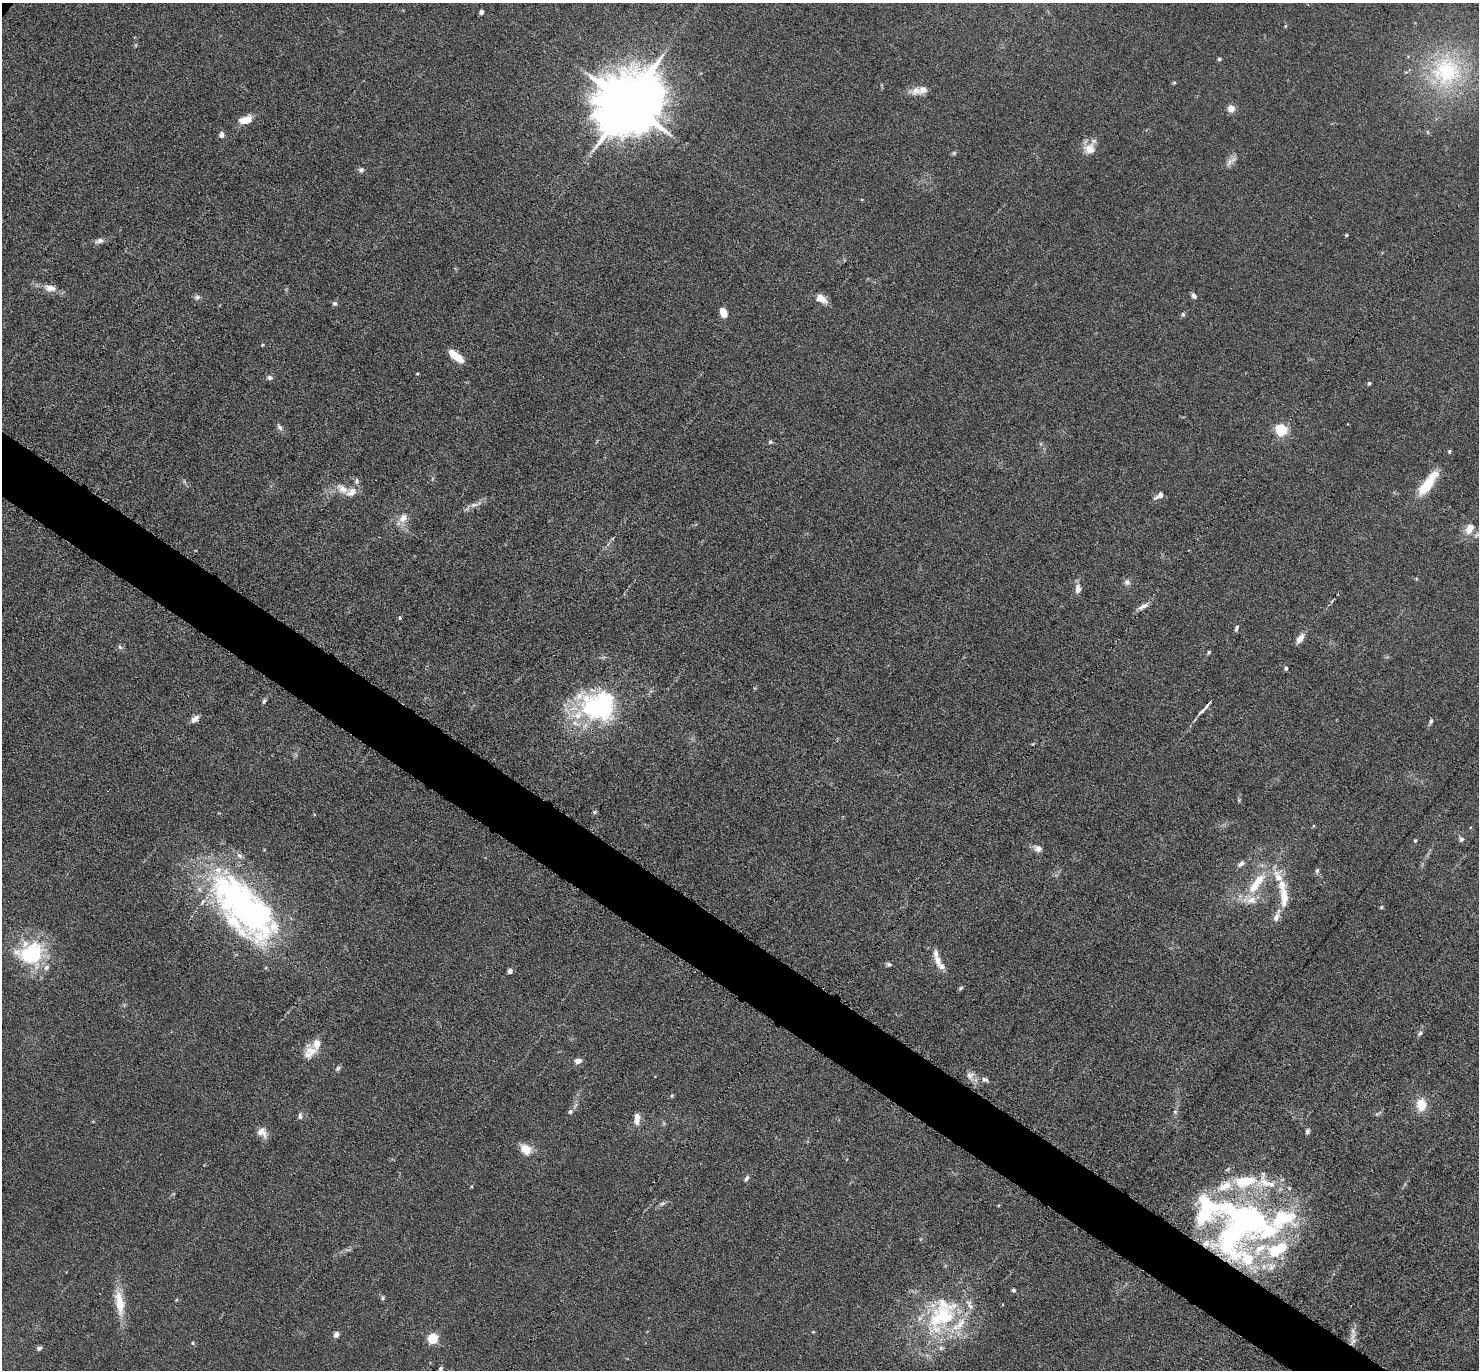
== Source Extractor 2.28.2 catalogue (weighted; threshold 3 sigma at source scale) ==
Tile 6 of 4 x 4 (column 2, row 2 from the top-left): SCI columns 1521-2997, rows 3183-4550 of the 6080 x 6070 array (HDU 1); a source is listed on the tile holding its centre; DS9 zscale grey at full resolution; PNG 1481 x 1372 px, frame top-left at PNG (2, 3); no overlay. Shown black and unused: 4% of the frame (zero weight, under 3 of 6 exposures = <1% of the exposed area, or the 3 px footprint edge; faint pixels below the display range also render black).
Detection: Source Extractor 2.28.2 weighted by HDU 2 'WHT'; one run over the whole footprint, this tile lists its part. Background 0.034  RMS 0.0039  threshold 0.0158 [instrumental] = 3 sigma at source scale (4.09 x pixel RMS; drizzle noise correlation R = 1.36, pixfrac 0.8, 0.05/0.05 arcsec/px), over >= 5 px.
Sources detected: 132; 1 too faint to see at this stretch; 2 inside a brighter object's white glare — not listed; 24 inside a brighter listed object's ellipse — not listed separately; the other 105 listed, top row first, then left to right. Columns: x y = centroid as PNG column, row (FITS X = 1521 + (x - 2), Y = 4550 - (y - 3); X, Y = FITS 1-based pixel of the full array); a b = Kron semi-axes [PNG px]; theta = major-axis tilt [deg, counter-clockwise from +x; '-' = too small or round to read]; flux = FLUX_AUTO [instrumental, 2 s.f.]
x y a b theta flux
481 12 4 4 - 1.7
1219 59 4 4 - 0.78
1446 71 42 40 86 44
1174 82 6 4 2 0.45
915 91 14 11 29 3.1
628 103 19 16 46 3300
1231 108 7 6 - 3.3
245 120 11 6 11 6.9
1428 132 6 3 -71 0.44
221 135 7 6 - 1.6
1089 149 15 15 - 4.4
954 153 6 5 - 0.58
1231 160 20 6 30 2.1
361 170 7 6 - 0.95
1346 235 4 3 - 0.42
99 241 13 6 12 1.5
50 288 16 9 -11 3.4
1194 296 7 6 - 1.2
197 297 8 6 15 1
821 298 13 8 -32 3.6
335 303 6 6 - 0.81
723 312 10 6 -67 4
1183 314 6 5 - 0.57
262 345 4 3 - 0.36
456 356 16 6 -38 8.3
417 374 4 3 - 0.29
270 377 8 6 -3 1.1
1369 383 5 4 - 0.54
280 427 10 6 -57 1.2
1281 430 6 5 - 41
770 442 6 5 - 0.59
1449 451 5 4 - 0.55
357 481 7 6 - 0.94
1426 486 26 12 48 10
342 489 17 9 -37 3.6
1159 495 12 6 32 2
474 505 12 6 12 1.7
403 518 13 10 49 3.2
1469 529 15 10 61 4.1
1127 582 9 8 - 1.3
1078 589 11 7 89 2.4
1143 606 17 5 21 1.8
400 618 5 4 - 0.48
1236 628 9 4 71 0.8
1300 638 13 7 56 2.6
120 647 6 6 - 0.82
1209 652 5 4 - 0.55
603 657 7 4 18 0.59
1286 668 5 4 - 0.78
264 701 7 4 65 0.71
601 706 14 11 -1 160
1205 708 20 3 48 2.4
195 719 11 6 39 1.9
1431 721 8 4 69 0.91
575 723 15 8 -19 3.4
595 812 6 4 23 0.53
1470 827 4 3 - 0.35
1461 839 7 6 - 0.95
1415 840 4 4 - 0.4
1038 848 10 7 -24 2.1
1241 864 11 6 35 1.3
1317 871 7 5 88 0.81
1256 884 33 10 52 12
1284 897 30 10 -88 7.1
241 903 98 47 -48 110
1381 907 5 4 - 0.5
31 953 38 31 14 26
938 960 16 9 -80 3.2
889 964 6 5 - 0.79
510 971 4 4 - 1.6
961 988 6 4 28 0.53
1420 1033 9 6 50 1
311 1051 19 14 -45 4.5
578 1061 8 5 10 2
338 1068 8 5 41 0.84
970 1075 11 10 - 2.1
985 1080 9 6 -24 1.1
672 1096 5 4 - 0.55
1421 1105 15 12 -89 6.2
570 1112 6 5 - 0.79
1175 1112 6 5 - 0.59
1378 1114 10 3 34 0.64
300 1116 9 5 -89 0.98
637 1119 16 7 86 2.9
1307 1131 7 5 86 0.88
262 1132 15 10 -47 3
526 1149 13 10 -40 5.2
746 1179 9 5 57 0.87
1245 1181 23 11 10 15
662 1203 10 5 26 0.95
1207 1204 80 26 -19 35
1282 1218 109 23 14 43
1237 1228 72 26 53 96
1247 1258 78 26 -28 35
1014 1290 5 4 - 0.81
382 1298 6 4 90 0.55
119 1303 36 11 -82 8.5
942 1317 64 34 45 42
813 1332 4 4 - 0.35
336 1335 6 5 - 1.7
1353 1338 20 6 -83 3
433 1339 5 5 - 27
193 1343 5 4 - 0.42
39 1348 7 6 - 0.82
441 1369 6 5 - 0.85
Overlapping masked pixels (flux is a lower limit): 2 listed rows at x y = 1237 1228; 1247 1258